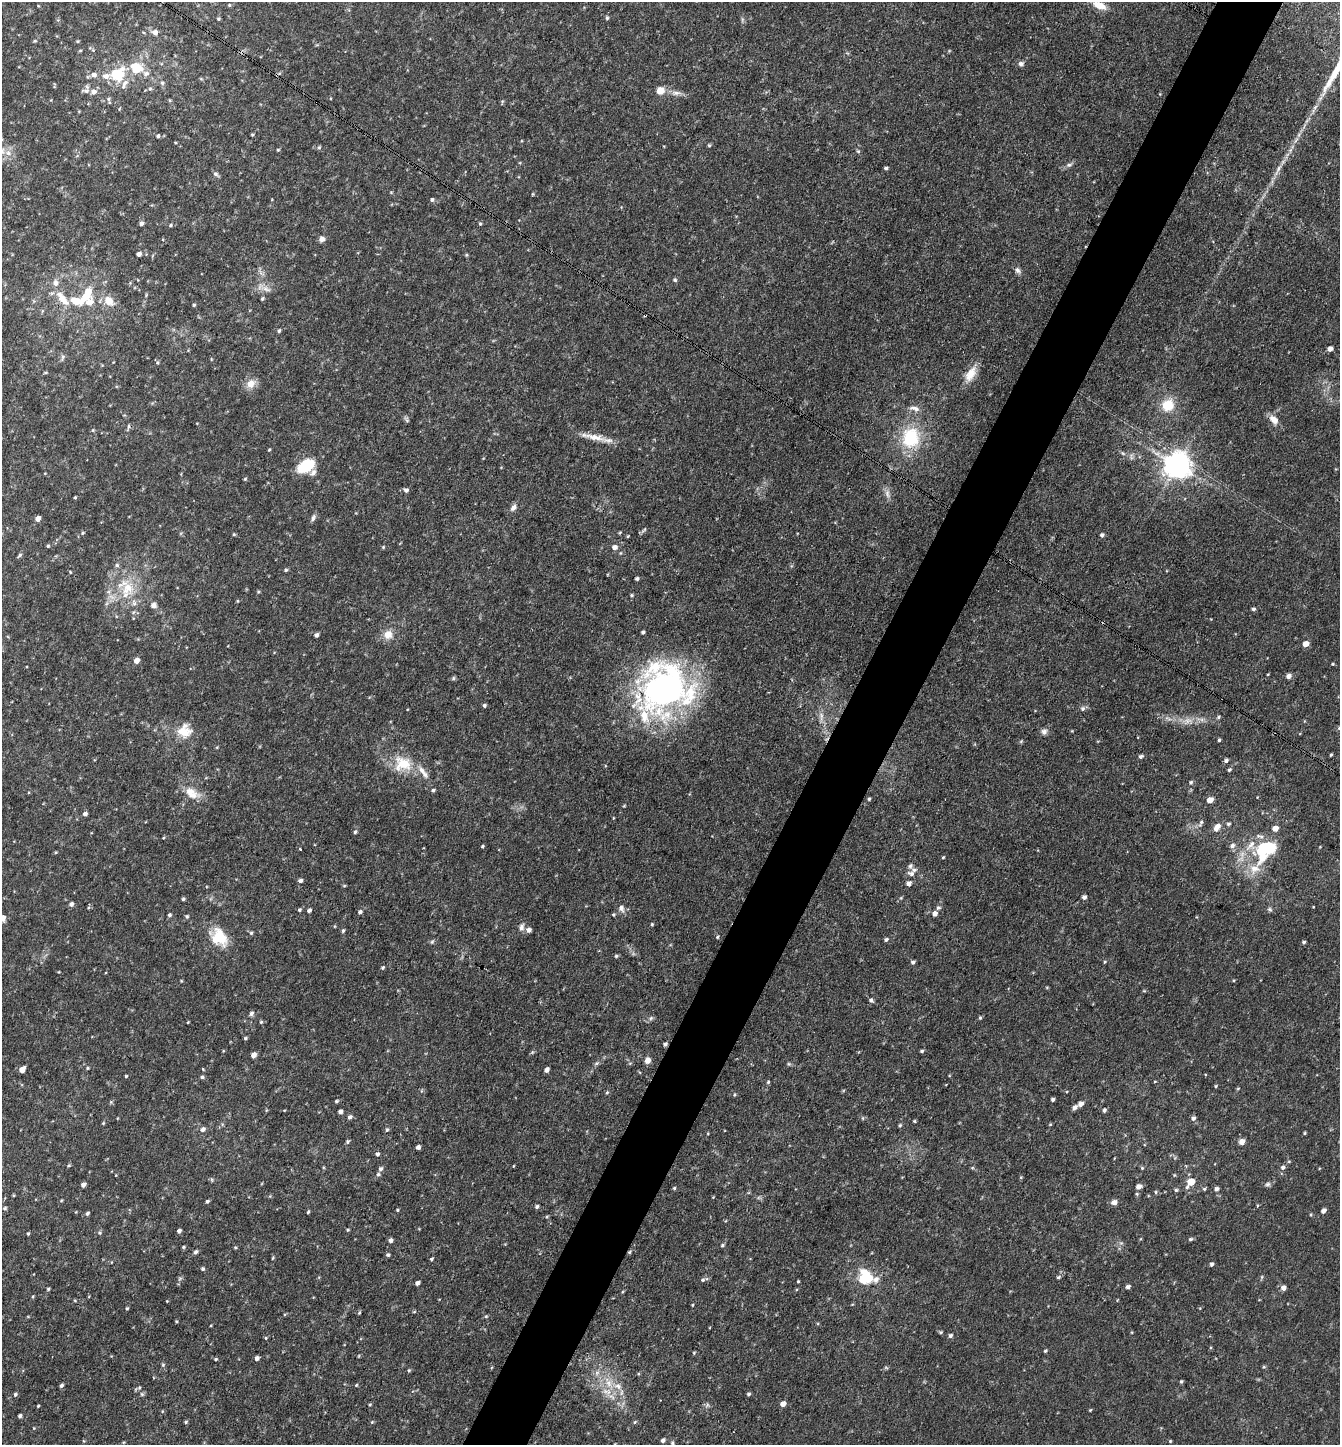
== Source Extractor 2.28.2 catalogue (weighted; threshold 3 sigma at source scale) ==
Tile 10 of 4 x 4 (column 2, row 3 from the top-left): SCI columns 1622-2959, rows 1444-2886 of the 5782 x 5773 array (HDU 1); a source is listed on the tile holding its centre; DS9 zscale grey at full resolution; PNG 1342 x 1447 px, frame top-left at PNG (2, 2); no overlay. Shown black and unused: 5% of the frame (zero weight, under 3 of 4 exposures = <1% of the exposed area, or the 3 px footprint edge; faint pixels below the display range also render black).
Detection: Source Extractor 2.28.2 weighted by HDU 2 'WHT'; one run over the whole footprint, this tile lists its part. Background 0.118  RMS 0.0077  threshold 0.0347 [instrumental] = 3 sigma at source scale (4.5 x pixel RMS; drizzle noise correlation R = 1.50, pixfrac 1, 0.05/0.05 arcsec/px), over >= 5 px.
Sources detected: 323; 3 inside a brighter object's white glare — not listed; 18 inside a brighter listed object's ellipse — not listed separately; the other 302 listed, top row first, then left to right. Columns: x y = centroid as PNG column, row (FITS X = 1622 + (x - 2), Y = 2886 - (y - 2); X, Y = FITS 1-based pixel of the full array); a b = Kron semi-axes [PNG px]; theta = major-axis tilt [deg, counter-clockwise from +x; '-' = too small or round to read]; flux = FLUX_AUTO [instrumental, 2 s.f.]
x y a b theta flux
229 5 4 4 - 0.83
1100 5 16 8 -22 9.7
607 18 4 4 - 1.2
218 19 5 4 - 0.96
155 32 7 7 - 4
35 41 5 4 - 0.82
77 41 4 4 - 0.77
80 50 5 3 - 0.71
1021 64 8 6 -1 2.1
136 68 9 7 -13 26
146 73 9 8 - 3.5
94 75 7 6 - 3.7
117 75 7 6 - 67
106 76 9 8 - 4.8
124 83 11 6 39 3.7
162 83 5 5 - 1.5
150 89 6 4 0 1.1
86 91 13 6 -2 3.3
660 91 5 5 - 15
93 92 7 6 - 4
676 93 12 6 4 3.8
108 99 5 5 - 1.2
252 134 4 3 - 0.86
158 136 4 4 - 1.3
709 145 4 4 - 0.93
319 147 5 5 - 1.1
278 150 4 4 - 0.79
858 151 5 5 - 0.99
8 153 8 7 - 3.8
1069 165 9 5 20 2.1
886 168 5 3 - 1.3
1278 169 20 5 64 5.4
216 174 8 6 -32 1.9
432 200 5 5 - 1.7
141 223 5 4 - 2.3
480 224 5 4 - 0.9
170 225 5 4 - 1.1
322 239 7 7 - 2.9
139 254 5 4 - 3
466 255 4 4 - 0.82
1017 270 8 6 -64 2.6
675 280 5 4 - 1.3
55 283 8 7 - 3.9
266 289 15 7 -19 4.7
262 299 5 4 - 1.1
76 301 15 8 -9 15
109 301 12 9 -50 10
194 305 4 4 - 0.89
279 331 6 4 62 1
1330 349 5 4 - 3.3
63 357 9 5 79 1.7
157 362 6 4 90 0.95
45 372 5 3 - 0.69
970 374 22 11 59 11
250 384 10 9 - 8.3
1168 405 14 13 - 17
915 408 14 6 -18 3.8
1274 419 13 8 -45 6.4
128 426 8 4 81 1.3
93 430 5 4 - 0.77
593 437 42 7 -11 10
911 438 22 19 79 41
269 450 4 3 - 0.79
1123 453 8 3 -45 1.3
1177 465 8 8 - 910
306 466 21 12 31 22
245 479 4 4 - 0.86
406 490 6 5 - 2.1
887 494 12 6 -79 3.5
75 497 4 3 - 0.81
513 508 10 6 51 3.2
313 518 10 5 73 2
38 519 5 4 - 4.7
644 530 10 4 42 1.4
620 532 4 3 - 0.75
83 533 5 4 - 0.99
234 534 4 4 - 0.81
1102 535 5 5 - 1.8
628 536 5 3 - 0.61
48 546 5 4 - 0.93
383 547 5 4 - 0.82
614 547 7 6 - 3.2
20 555 7 4 44 1.4
286 570 5 4 - 1.1
70 572 4 3 - 0.61
637 578 4 4 - 1.4
127 588 31 22 -49 31
258 592 4 4 - 0.82
632 595 5 4 - 0.96
154 605 8 7 - 3.1
1253 609 5 4 - 1.4
643 632 3 3 - 1.6
388 634 11 10 - 7.8
316 635 5 4 - 2.1
1306 644 5 5 - 6.8
136 661 5 4 - 5.8
1333 664 4 3 - 0.75
1289 676 6 6 - 2.8
453 678 6 4 62 1.1
664 687 64 53 71 220
484 705 4 4 - 1.4
1083 709 7 6 - 1.8
821 716 13 5 -88 3.6
1218 717 6 4 29 1.2
1188 721 14 9 6 6.4
1339 728 5 4 - 0.89
184 731 20 19 - 14
1044 731 8 7 - 2.8
1219 740 3 3 - 1.1
1331 755 3 3 - 0.82
1141 756 5 4 - 1.6
1226 761 5 4 - 2
403 764 25 20 -12 23
1229 770 5 4 - 1.2
1191 782 5 5 - 1.3
433 790 5 4 - 1.4
192 793 23 12 -31 12
869 799 4 3 - 0.98
1210 800 6 5 - 6.5
85 814 5 4 - 2.2
613 818 4 3 - 0.54
1201 823 11 4 64 2.3
1228 824 5 4 - 1.1
1217 827 10 6 51 5.2
1275 828 5 5 - 6.1
355 832 5 4 - 1.2
163 838 4 3 - 0.7
1251 845 19 11 52 12
482 846 4 3 - 0.98
1232 846 7 6 - 2.9
1270 848 6 6 - 60
300 849 3 2 - 0.66
943 857 3 3 - 0.77
1263 857 14 7 53 13
910 866 8 6 46 1.8
1255 869 18 13 1 12
911 874 10 7 -15 3.1
300 880 5 4 - 2.8
909 883 5 5 - 2.9
344 886 5 3 - 0.68
1084 897 5 4 - 2.3
183 899 4 3 - 1.2
71 904 6 5 - 2
621 908 12 8 -63 3.6
938 908 6 5 - 1.5
1270 909 7 5 -22 1.5
299 910 5 4 - 1.2
309 910 4 3 - 2.1
360 912 5 4 - 1.9
935 913 5 5 - 3.6
169 915 5 4 - 1.3
613 915 5 4 - 0.92
187 916 5 5 - 1.2
2 918 5 5 - 8.4
652 924 4 3 - 0.89
521 927 10 7 78 3.1
529 930 6 6 - 2.5
343 931 5 3 - 1.3
251 933 5 5 - 1.3
219 937 21 17 -58 23
717 937 4 4 - 0.89
886 939 5 5 - 1.3
432 942 6 5 - 1.2
1304 942 4 4 - 1.2
616 956 4 4 - 1.1
913 962 5 5 - 1.6
1104 962 5 3 - 0.76
383 968 4 4 - 1
181 981 4 3 - 0.62
1047 987 5 3 - 0.7
871 1000 6 4 -15 1.5
251 1013 7 6 - 1.8
651 1018 7 4 45 1.6
980 1018 4 4 - 0.93
188 1022 3 2 - 0.64
261 1022 5 4 - 0.94
245 1038 4 4 - 1
665 1044 6 4 43 1.3
922 1051 5 4 - 1.1
254 1055 5 5 - 3.7
647 1060 7 6 - 4.5
597 1063 6 4 70 1.2
789 1064 6 4 -18 1
87 1068 4 3 - 0.82
203 1069 5 3 - 0.56
22 1070 5 4 - 7.1
546 1070 5 4 - 3.3
126 1076 3 3 - 0.92
202 1077 5 5 - 1.4
768 1082 5 4 - 0.99
1216 1086 4 4 - 0.8
1238 1088 5 3 - 0.72
607 1092 5 4 - 1
735 1095 5 4 - 0.92
1053 1100 4 3 - 1.7
336 1101 4 4 - 1
1081 1104 7 5 36 3.1
1104 1110 6 4 72 1.6
340 1112 4 4 - 2.6
349 1117 5 5 - 2.1
1193 1118 6 5 - 2
914 1121 4 3 - 0.84
103 1123 5 4 - 0.78
1050 1124 5 3 - 0.69
900 1125 4 4 - 1
203 1129 6 5 - 2.6
387 1130 5 4 - 1.2
1304 1133 4 3 - 0.82
347 1141 5 4 - 1.2
1242 1141 7 6 - 3.7
418 1147 4 4 - 2.4
377 1154 5 5 - 1.5
1289 1161 5 3 - 0.73
69 1165 6 3 32 0.92
513 1166 4 3 - 0.53
1283 1167 6 5 - 1.9
1142 1168 5 4 - 0.87
381 1169 6 5 - 2
116 1175 4 2 - 0.49
1191 1182 5 5 - 14
1267 1184 7 5 21 1.7
83 1185 5 4 - 3.2
1139 1186 6 5 - 4.4
1187 1187 5 5 - 1.3
674 1188 4 4 - 0.88
1204 1189 5 4 - 0.93
1216 1189 5 5 - 2.3
1176 1190 5 4 - 0.97
1156 1192 5 4 - 1.1
713 1197 4 3 - 0.54
61 1201 5 3 - 0.7
207 1201 4 4 - 1.3
1114 1202 7 6 - 3.6
537 1207 5 4 - 1.6
5 1208 6 4 17 1.2
397 1210 4 3 - 0.8
1323 1211 5 4 - 3.3
308 1212 4 3 - 1
87 1213 4 4 - 1.7
348 1230 4 3 - 0.86
179 1231 4 4 - 2.2
28 1233 4 3 - 0.85
1190 1239 5 4 - 1.3
391 1240 5 4 - 2.6
723 1245 5 4 - 1.2
183 1247 5 4 - 0.93
235 1247 4 4 - 0.85
195 1252 6 4 45 1.6
629 1252 5 4 - 1
388 1255 5 4 - 1.3
273 1258 5 3 - 0.78
431 1259 4 3 - 1
1212 1264 4 4 - 1.8
202 1269 4 4 - 1.3
1058 1277 6 4 28 1.2
1262 1277 6 4 89 0.95
866 1278 15 13 -31 14
703 1280 5 4 - 1.3
798 1281 3 3 - 0.77
417 1283 4 4 - 2.3
1128 1287 5 4 - 2.3
1283 1288 6 5 - 3.5
48 1289 4 4 - 1
75 1300 5 3 - 0.74
167 1301 3 3 - 0.54
692 1305 4 3 - 0.59
127 1308 4 3 - 0.88
414 1312 5 3 - 0.72
359 1313 4 3 - 0.79
486 1316 6 3 18 0.83
211 1325 4 2 - 0.58
941 1332 5 4 - 1.1
950 1335 5 4 - 2
266 1338 4 4 - 0.79
1045 1351 4 3 - 0.99
694 1353 4 4 - 0.85
257 1358 4 4 - 2.5
216 1359 4 3 - 1
163 1365 5 5 - 0.97
886 1368 6 4 -20 0.88
409 1370 5 4 - 0.94
1181 1381 4 4 - 1
608 1383 18 8 -64 11
61 1385 4 3 - 1.8
356 1385 4 4 - 0.7
139 1387 6 4 69 1.2
15 1394 5 4 - 1.4
142 1394 6 5 - 1.2
748 1394 4 4 - 1.3
370 1404 4 3 - 0.7
783 1404 5 4 - 4.7
707 1405 8 4 54 1.4
38 1406 4 3 - 0.7
1090 1410 4 3 - 0.7
162 1411 4 3 - 0.61
20 1416 4 3 - 1.7
186 1422 5 4 - 0.92
372 1422 5 4 - 0.79
635 1422 5 4 - 1
663 1440 5 4 - 2.1
1170 1441 4 3 - 0.71
672 1443 5 4 - 1
Overlapping masked pixels (flux is a lower limit): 2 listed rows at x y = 665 1044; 629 1252
Isophote crosses this tile's border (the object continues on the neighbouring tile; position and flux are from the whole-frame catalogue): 2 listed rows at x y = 1339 728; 2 918